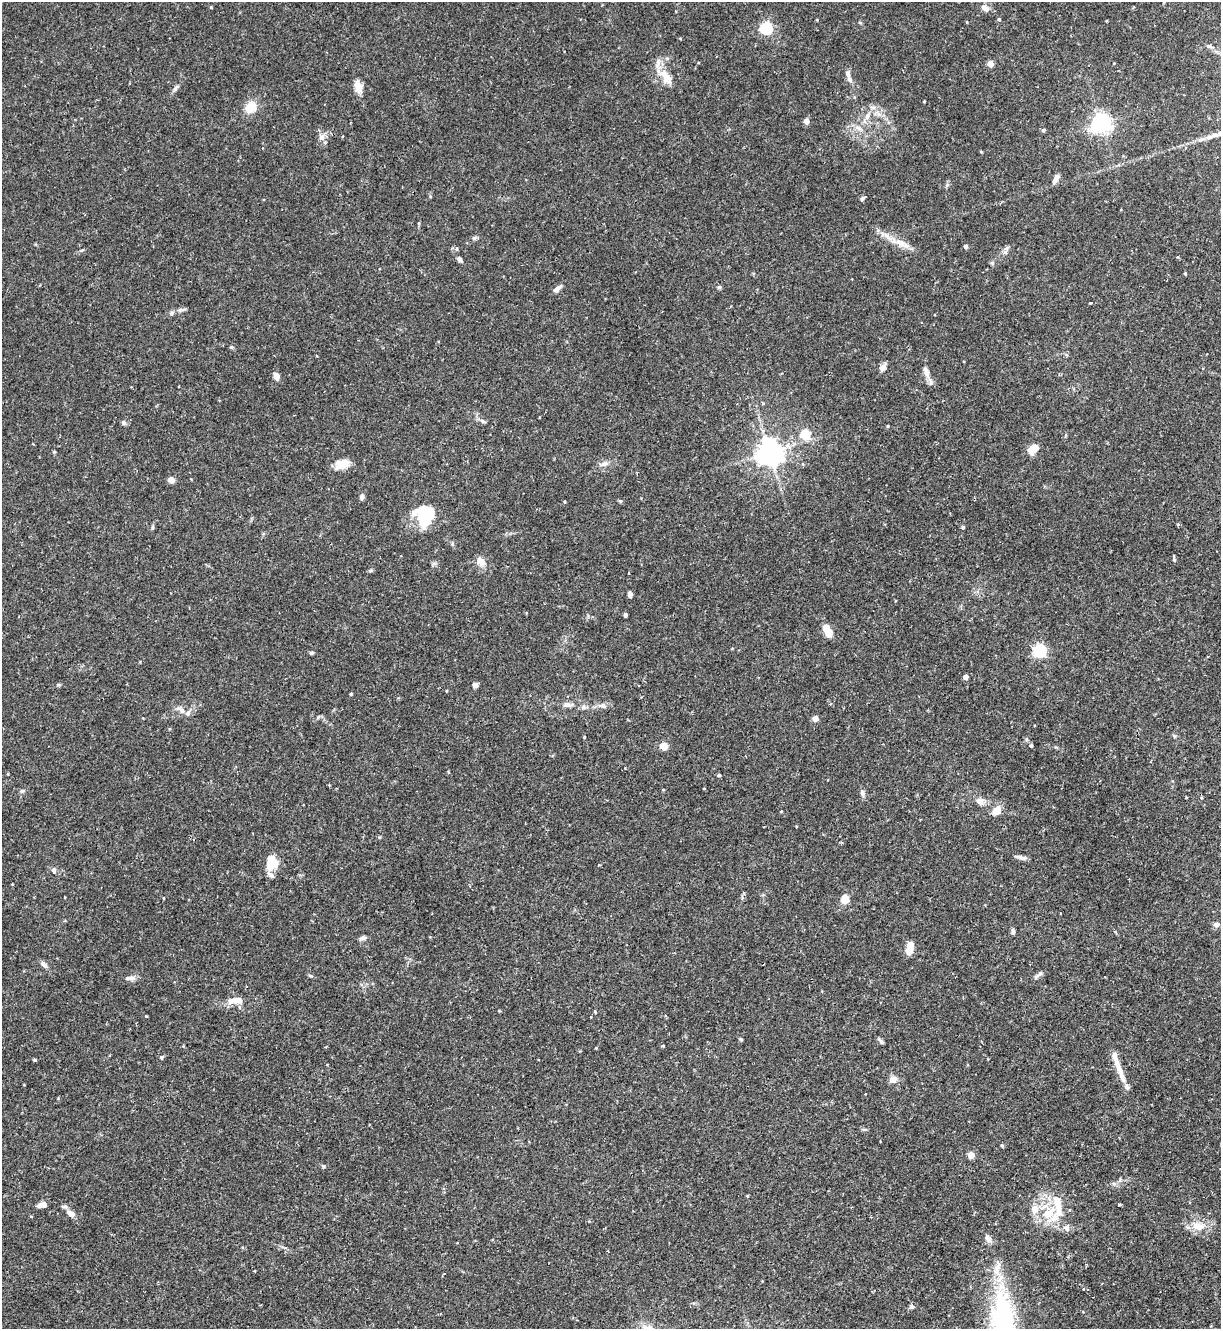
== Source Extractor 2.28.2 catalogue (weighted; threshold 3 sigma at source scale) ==
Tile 6 of 4 x 4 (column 2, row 2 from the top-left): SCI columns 1365-2583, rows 2655-3981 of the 5293 x 5308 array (HDU 1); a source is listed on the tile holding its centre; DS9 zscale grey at full resolution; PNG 1223 x 1331 px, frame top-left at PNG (2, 2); no overlay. Shown black and unused: <1% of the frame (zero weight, under 2 of 3 exposures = <1% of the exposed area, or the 3 px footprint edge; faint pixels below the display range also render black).
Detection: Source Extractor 2.28.2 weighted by HDU 2 'WHT'; one run over the whole footprint, this tile lists its part. Background 0.0844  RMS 0.0045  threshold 0.0203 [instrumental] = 3 sigma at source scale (4.5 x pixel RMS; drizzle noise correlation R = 1.50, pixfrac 1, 0.05/0.05 arcsec/px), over >= 5 px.
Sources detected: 121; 2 inside a brighter object's white glare — not listed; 6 inside a brighter listed object's ellipse — not listed separately; the other 113 listed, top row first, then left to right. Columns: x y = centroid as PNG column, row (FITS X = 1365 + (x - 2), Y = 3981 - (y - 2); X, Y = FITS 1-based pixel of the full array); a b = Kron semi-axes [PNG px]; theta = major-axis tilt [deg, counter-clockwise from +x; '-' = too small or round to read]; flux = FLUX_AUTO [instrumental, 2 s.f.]
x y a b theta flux
985 8 11 6 -40 2.4
999 19 4 4 - 0.43
860 22 5 3 - 0.5
766 28 6 5 - 62
990 64 4 4 - 5.6
848 73 8 6 -80 1.6
665 76 26 11 -60 6.8
358 87 15 9 -77 3.9
175 88 9 5 63 1.1
924 101 3 3 - 0.37
251 107 15 12 46 6.4
867 116 8 6 73 1.8
806 121 4 4 - 4
1101 123 6 6 - 240
858 128 11 5 -25 1.9
1043 130 5 4 - 0.75
322 137 9 8 - 2.3
1056 178 11 5 61 2.5
862 198 7 4 45 0.79
474 238 6 5 - 0.8
901 243 19 9 -21 5.1
966 246 4 4 - 1.3
457 249 5 3 - 0.49
1005 252 9 3 47 1.1
460 259 7 5 -57 1.2
992 263 5 5 - 0.62
1185 273 4 3 - 0.42
719 287 6 5 - 0.67
557 289 10 5 38 2
171 313 6 5 - 0.8
883 367 10 7 46 2.3
926 372 17 7 -70 2.8
276 376 9 6 -67 2.2
763 403 5 3 - 0.45
483 421 8 4 -25 1.2
123 422 7 5 -47 1.1
888 426 4 3 - 0.37
805 434 5 5 - 24
1032 449 14 9 38 4.2
769 452 8 8 - 520
605 463 10 7 17 2
342 464 14 9 26 7.2
171 480 5 4 - 7
362 497 7 6 - 1.1
620 501 5 4 - 0.54
425 513 28 17 -5 16
963 527 4 4 - 0.54
1174 559 7 3 -84 0.64
481 561 13 8 -55 3.5
630 594 7 4 -76 1.4
625 615 4 3 - 1.2
828 631 15 8 -64 6
1040 651 6 6 - 74
311 653 6 4 1 0.66
966 677 4 4 - 2.8
475 685 6 5 - 2.1
446 691 4 3 - 0.33
351 694 4 3 - 0.49
567 704 10 7 -7 1.9
603 706 8 7 - 1.5
583 707 8 6 21 1.2
180 709 17 6 -32 2.6
815 718 4 4 - 5.1
1174 736 6 3 -72 0.53
584 737 4 3 - 0.35
1031 745 4 4 - 0.8
664 746 7 7 - 4.1
8 774 4 3 - 0.37
719 775 4 3 - 0.71
704 788 3 2 - 0.27
663 790 4 3 - 0.32
22 791 6 5 - 0.77
862 792 7 5 -75 1.2
979 801 11 8 -45 2.5
997 810 10 8 68 4.3
1022 858 12 6 -11 1.5
271 865 15 10 43 8.5
53 870 7 6 - 1.1
163 898 4 2 - 0.31
844 899 8 7 - 5.1
1216 924 8 6 8 1.4
1013 931 7 4 -83 0.98
363 938 9 5 12 1.3
910 948 11 6 78 6.8
43 964 10 5 -37 1.6
1039 974 14 4 39 1.3
128 978 12 6 9 1.7
233 1001 16 8 5 4.1
595 1012 4 3 - 0.49
146 1016 4 3 - 0.39
741 1039 5 4 - 0.58
882 1042 7 4 -71 0.77
663 1046 4 3 - 0.41
596 1048 3 3 - 0.34
162 1057 5 4 - 0.78
35 1060 3 3 - 0.97
1119 1069 42 6 -70 6.7
893 1079 8 7 - 3
864 1129 6 4 0 0.64
1002 1145 5 4 - 0.52
971 1155 4 4 - 8
747 1196 4 3 - 0.38
42 1205 10 5 11 2.8
1057 1205 38 12 -83 12
1119 1205 3 3 - 0.49
65 1207 8 5 -14 1.1
1034 1209 12 10 -79 4.1
71 1214 8 6 -39 2.7
1198 1226 18 11 -6 5.8
988 1238 10 6 -54 2.5
1083 1289 3 2 - 0.33
912 1306 6 6 - 0.98
1003 1325 83 24 -87 87
Isophote crosses this tile's border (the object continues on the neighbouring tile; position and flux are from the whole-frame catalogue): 1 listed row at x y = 1003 1325
Unlisted compact peaks at least as high as the median listed source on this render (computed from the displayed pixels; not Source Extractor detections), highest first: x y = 323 1166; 231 347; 311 976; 58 685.